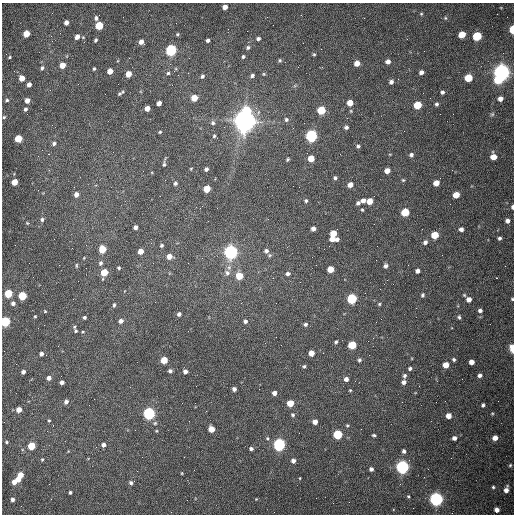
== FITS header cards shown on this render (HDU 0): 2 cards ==
NAXIS1  =                  512 /fastest changing axis
NAXIS2  =                  512 /next to fastest changing axis

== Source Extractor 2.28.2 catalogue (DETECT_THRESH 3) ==
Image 512 x 512 px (HDU 0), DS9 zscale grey, 1 PNG px = 1 image px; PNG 516 x 516 px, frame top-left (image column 1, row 512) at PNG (2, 3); no overlay
Background 1540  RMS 23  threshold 70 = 3 sigma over >= 5 px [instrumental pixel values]
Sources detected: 219; all 219 listed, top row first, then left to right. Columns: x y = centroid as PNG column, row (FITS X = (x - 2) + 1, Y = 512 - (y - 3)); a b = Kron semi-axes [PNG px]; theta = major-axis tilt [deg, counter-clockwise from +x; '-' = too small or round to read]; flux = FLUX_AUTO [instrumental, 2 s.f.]
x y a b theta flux
225 7 4 4 - 1.2e+04
421 14 4 4 - 1.7e+03
301 15 2 2 - 7.2e+02
96 18 5 5 - 4.8e+03
445 18 5 4 - 1.8e+03
66 22 4 4 - 8.1e+03
99 26 5 5 - 6.3e+04
512 29 5 3 - 4.8e+04
26 34 5 4 - 3.0e+04
177 34 5 4 - 2.0e+03
462 35 5 5 - 3.3e+04
51 36 3 2 - 1.6e+03
477 36 5 5 - 9.7e+04
77 37 5 4 - 1.0e+04
258 38 4 4 - 3.9e+03
96 40 4 4 - 2.6e+03
208 40 4 3 - 3.9e+03
141 42 4 4 - 1.0e+04
248 47 5 5 - 3.3e+03
321 49 2 2 - 6.9e+02
171 50 5 5 - 2.6e+05
314 54 5 4 - 1.8e+03
9 57 3 2 - 1.8e+03
243 57 4 4 - 2.7e+03
280 60 5 5 - 2.5e+03
388 62 5 5 - 7.9e+03
357 63 5 4 - 1.5e+04
62 65 5 4 - 1.8e+04
42 68 6 4 81 3.2e+03
94 69 3 3 - 2.2e+03
110 71 5 4 - 1.6e+04
421 72 4 4 - 6.8e+03
501 72 6 6 - 1.1e+06
168 73 4 4 - 2.3e+03
128 74 5 4 - 2.0e+04
264 74 5 4 - 1.9e+03
202 76 4 4 - 3.3e+03
252 76 5 4 - 4.0e+03
22 78 4 4 - 2.0e+04
468 78 5 5 - 5.5e+04
498 80 6 5 - 4.6e+04
391 82 5 4 - 4.9e+03
29 84 4 4 - 8.6e+03
442 92 4 4 - 3.8e+03
105 94 2 2 - 7.0e+02
119 94 6 4 34 2.6e+03
194 98 5 4 - 2.6e+04
500 99 5 4 - 8.3e+03
7 100 5 4 - 2.5e+03
27 100 4 4 - 1.2e+04
159 103 4 4 - 9.3e+03
350 103 5 5 - 2.3e+04
436 104 4 4 - 3.3e+03
417 105 5 5 - 6.1e+04
147 108 4 4 - 1.5e+04
25 109 5 4 - 3.3e+03
321 110 5 5 - 6.9e+04
247 111 6 6 - 5.8e+04
492 114 6 5 - 2.4e+03
4 117 4 4 - 2.0e+03
286 120 6 6 - 3.5e+03
245 121 8 7 - 2.2e+06
213 123 5 5 - 3.5e+03
346 127 4 4 - 4.4e+03
293 128 2 2 - 6.8e+02
160 132 4 3 - 1.6e+03
214 136 5 4 - 2.1e+03
311 136 5 5 - 3.5e+05
18 139 5 5 - 4.4e+04
54 143 5 5 - 4.3e+03
358 146 4 4 - 2.9e+03
48 154 2 2 - 8.3e+02
411 155 5 5 - 3.9e+03
493 157 5 5 - 2.1e+04
311 158 5 5 - 2.3e+04
288 159 4 3 - 2.1e+03
164 164 7 4 84 2.8e+03
191 169 4 3 - 1.3e+03
206 169 4 4 - 4.3e+03
387 171 5 4 - 1.3e+04
335 178 4 4 - 2.8e+03
403 180 4 4 - 1.8e+03
15 182 5 4 - 2.4e+04
175 183 5 4 - 3.3e+03
436 183 5 4 - 1.8e+04
350 185 5 4 - 1.2e+04
299 187 2 2 - 8.0e+02
207 189 5 5 - 3.4e+04
76 194 5 4 - 8.7e+03
456 195 5 5 - 2.6e+04
306 201 5 4 - 2.4e+03
363 201 5 4 - 7.0e+03
370 201 5 5 - 2.2e+04
358 203 4 4 - 4.4e+03
512 207 4 3 - 4.1e+03
362 210 4 3 - 1.8e+03
405 212 5 5 - 6.7e+04
42 219 5 4 - 3.4e+03
507 221 5 5 - 6.9e+03
27 223 6 3 -44 1.5e+03
135 227 4 4 - 6.0e+03
313 229 4 4 - 6.3e+03
461 229 5 4 - 5.8e+03
333 233 5 5 - 2.7e+04
435 235 5 5 - 4.8e+04
499 238 4 4 - 3.7e+03
332 239 5 4 - 1.2e+04
337 239 4 3 - 4.3e+03
425 242 5 4 - 5.3e+03
161 245 5 5 - 2.8e+03
102 249 5 5 - 4.5e+04
141 251 4 4 - 1.5e+04
266 251 5 5 - 4.6e+03
231 252 6 5 - 7.2e+05
269 255 6 5 - 2.7e+03
169 256 5 5 - 1.4e+04
100 263 6 5 - 3.9e+03
76 265 7 3 90 2.0e+03
385 266 5 4 - 4.9e+03
119 268 3 3 - 2.1e+03
330 269 5 5 - 2.8e+04
417 271 4 4 - 5.7e+03
104 272 5 4 - 4.1e+04
227 273 9 8 - 7.8e+03
288 274 6 5 - 4.6e+03
239 276 5 5 - 3.9e+04
496 278 2 2 - 1.1e+03
8 293 5 5 - 7.1e+04
422 295 4 4 - 3.0e+03
464 295 4 4 - 1.7e+03
22 296 5 5 - 8.2e+04
352 299 5 5 - 1.7e+05
469 299 5 5 - 9.3e+03
512 299 3 3 - 1.7e+03
13 303 4 4 - 6.2e+03
276 303 2 2 - 9.4e+02
379 304 4 4 - 1.7e+03
114 305 5 3 - 2.7e+03
480 310 5 4 - 4.4e+03
45 311 4 3 - 1.4e+03
179 314 4 4 - 4.9e+03
35 316 3 3 - 1.7e+03
84 317 3 3 - 3.2e+03
459 317 5 4 - 2.7e+03
381 319 2 2 - 7.3e+02
121 321 5 5 - 6.3e+03
245 321 5 5 - 4.2e+03
5 322 5 5 - 1.4e+05
305 324 5 5 - 3.8e+03
76 331 5 5 - 2.9e+03
336 342 4 3 - 2.5e+03
352 345 5 5 - 6.7e+04
512 349 6 3 -83 3.8e+04
311 353 5 4 - 1.7e+04
41 354 4 4 - 4.7e+03
454 359 4 3 - 2.8e+03
164 360 5 5 - 3.5e+04
359 360 4 4 - 2.9e+03
471 362 4 4 - 1.1e+04
446 365 5 5 - 2.0e+04
304 366 5 4 - 2.4e+03
410 368 4 4 - 3.3e+03
170 371 4 3 - 3.9e+03
23 372 4 4 - 5.7e+03
185 372 4 4 - 6.2e+03
480 375 5 4 - 5.0e+03
404 376 6 5 - 3.6e+03
49 378 4 4 - 7.0e+03
346 379 5 5 - 6.9e+03
62 382 4 4 - 6.1e+03
404 382 5 5 - 6.5e+03
234 389 4 4 - 5.3e+03
350 390 4 3 - 1.6e+03
274 393 4 4 - 7.5e+03
66 402 5 4 - 5.3e+03
290 403 5 5 - 3.1e+04
483 405 4 3 - 3.0e+03
19 410 4 4 - 1.4e+04
149 413 5 5 - 3.5e+05
492 413 5 3 - 1.5e+03
293 415 5 4 - 2.4e+03
448 416 4 4 - 1.2e+04
49 420 4 3 - 1.8e+03
315 422 4 4 - 1.1e+04
155 423 6 5 - 2.4e+03
347 425 5 4 - 2.1e+03
211 429 5 4 - 2.2e+04
338 435 5 5 - 1.1e+05
374 435 5 3 - 2.5e+03
267 438 4 4 - 1.8e+03
454 438 4 4 - 5.7e+03
495 438 5 4 - 1.0e+04
6 442 3 3 - 1.9e+03
103 445 4 4 - 5.6e+03
279 445 5 5 - 4.3e+05
31 446 5 5 - 5.0e+04
251 449 4 4 - 3.7e+03
404 451 4 4 - 4.1e+03
42 459 5 4 - 1.7e+03
293 461 4 4 - 6.2e+03
510 465 4 3 - 1.9e+03
402 467 5 5 - 5.8e+05
371 469 4 4 - 4.7e+03
182 473 4 3 - 1.2e+03
20 475 5 4 - 1.8e+04
300 478 4 2 - 1.2e+03
18 479 4 4 - 1.4e+04
14 482 4 4 - 9.5e+03
131 483 5 4 - 3.7e+03
400 484 2 2 - 8.4e+02
493 487 4 4 - 2.1e+03
506 490 6 4 76 8.9e+03
70 492 3 3 - 2.6e+03
408 496 4 3 - 1.7e+03
316 498 2 2 - 3.4e+03
256 499 4 4 - 1.3e+03
436 499 6 5 - 6.5e+05
12 500 4 4 - 5.3e+03
497 510 4 4 - 8.7e+03
At the frame edge (FLAGS 8, measured only in part): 5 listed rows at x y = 512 29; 512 207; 512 299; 5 322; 512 349